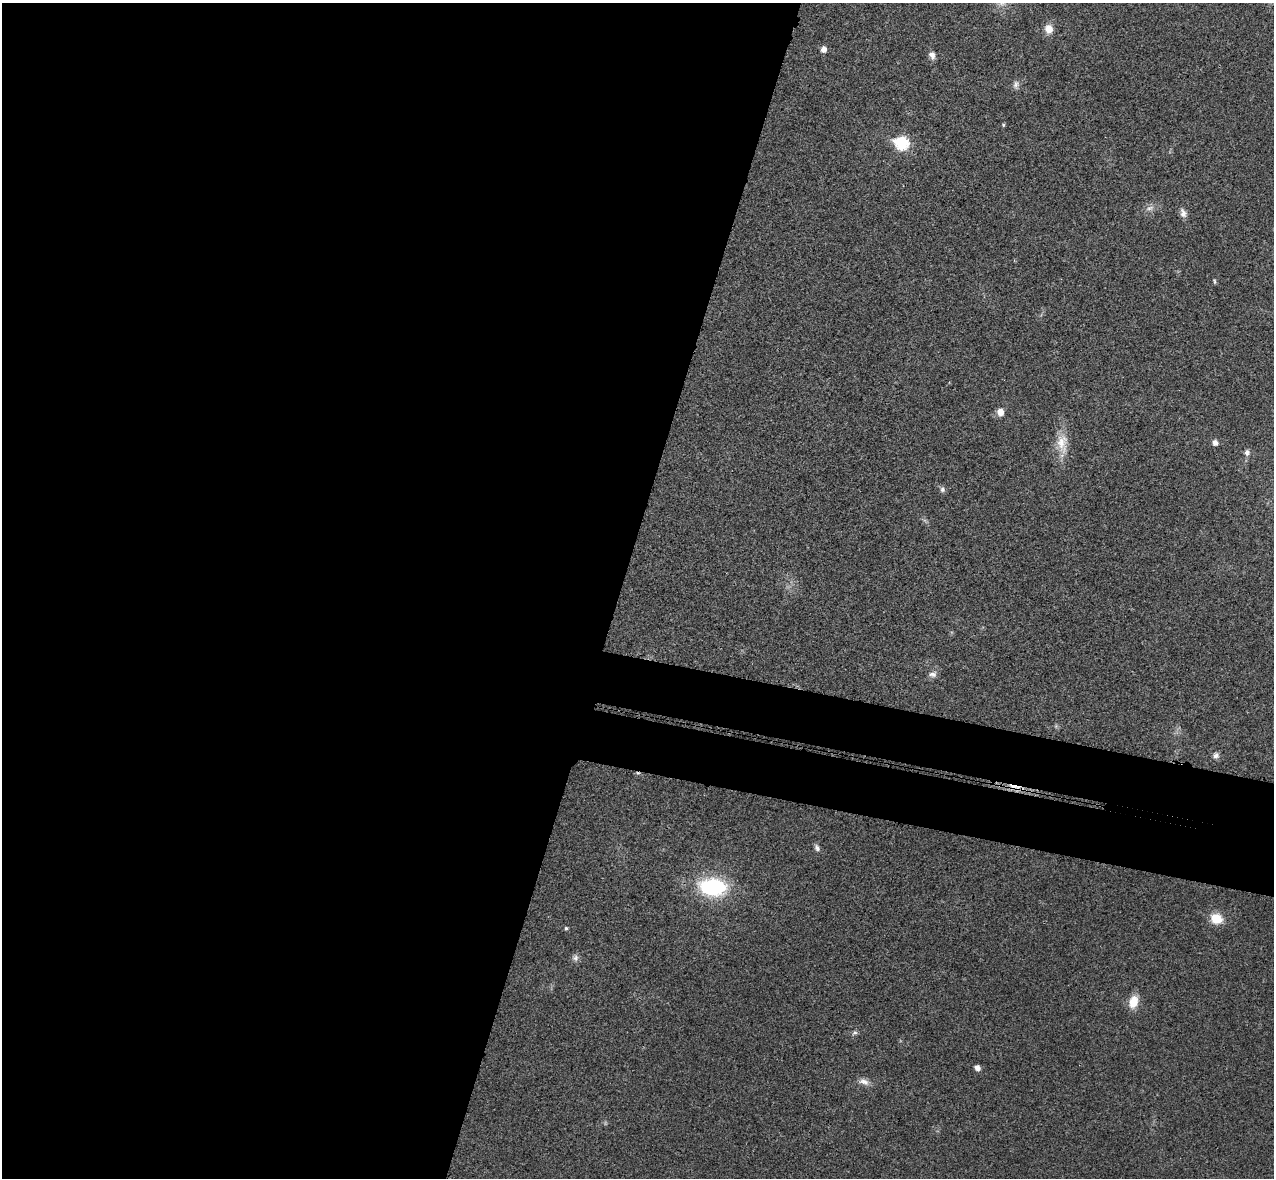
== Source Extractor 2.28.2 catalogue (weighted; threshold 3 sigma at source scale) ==
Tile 5 of 4 x 4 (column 1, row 2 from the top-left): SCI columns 22-1293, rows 2534-3709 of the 5134 x 5189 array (HDU 1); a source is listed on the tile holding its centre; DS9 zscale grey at full resolution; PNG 1276 x 1180 px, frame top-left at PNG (2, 3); no overlay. Shown black and unused: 54% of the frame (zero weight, under 3 of 4 exposures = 6% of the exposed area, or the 3 px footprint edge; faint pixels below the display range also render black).
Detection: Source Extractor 2.28.2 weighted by HDU 2 'WHT'; one run over the whole footprint, this tile lists its part. Background 0.0207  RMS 0.0044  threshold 0.0197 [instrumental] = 3 sigma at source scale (4.5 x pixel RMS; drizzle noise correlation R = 1.50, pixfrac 1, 0.05/0.05 arcsec/px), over >= 5 px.
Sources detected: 26; all 26 listed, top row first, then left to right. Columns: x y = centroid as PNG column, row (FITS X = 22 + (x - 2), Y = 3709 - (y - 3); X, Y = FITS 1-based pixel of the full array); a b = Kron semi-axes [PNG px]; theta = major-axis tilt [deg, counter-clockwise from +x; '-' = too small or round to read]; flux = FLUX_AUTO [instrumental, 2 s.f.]
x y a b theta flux
1049 29 10 9 - 4.7
823 49 5 5 - 2.8
932 55 10 7 -70 2.2
1016 85 12 8 86 1.8
1003 125 5 4 - 0.57
901 143 7 7 - 48
1149 208 14 7 10 2.3
1183 213 12 7 -72 2.3
1214 281 7 3 -78 0.58
1000 412 8 7 - 3.5
1062 443 30 15 -84 9.3
1215 443 5 5 - 2.6
1247 452 8 7 - 1.7
942 489 8 6 85 1.3
932 674 11 8 5 2.1
1216 755 8 8 - 1.7
1015 787 21 8 -10 6.1
817 848 10 6 -64 1.5
713 887 25 16 -6 43
1216 919 13 11 -21 8.6
566 928 4 4 - 0.73
575 958 10 8 -71 1.7
1133 1002 14 10 72 7.4
855 1033 8 5 38 1
977 1068 5 4 - 2.6
864 1082 14 8 -20 2.8
Overlapping masked pixels (flux is a lower limit): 1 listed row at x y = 1015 787